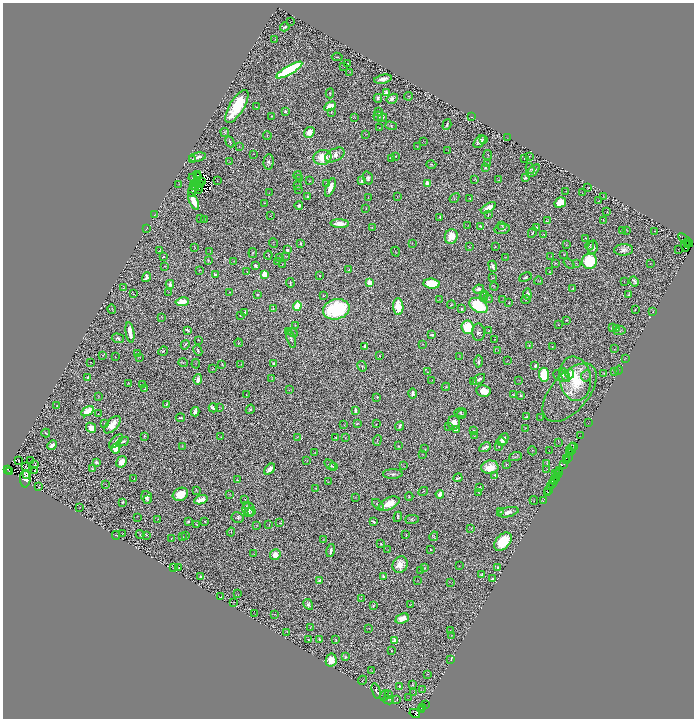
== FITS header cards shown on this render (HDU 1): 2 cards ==
NAXIS1  =                 1383
NAXIS2  =                 1432

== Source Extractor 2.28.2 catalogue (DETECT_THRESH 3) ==
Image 1383 x 1432 px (HDU 1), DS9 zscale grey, zoomed out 1/2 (1 PNG px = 2 x 2 image px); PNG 696 x 720 px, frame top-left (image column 2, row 1431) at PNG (3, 3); each listed source drawn as its Kron ellipse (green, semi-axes under 4 px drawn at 4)
Background 0.703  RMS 0.026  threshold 0.077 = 3 sigma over >= 5 px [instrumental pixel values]
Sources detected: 706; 130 cannot appear on this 1/2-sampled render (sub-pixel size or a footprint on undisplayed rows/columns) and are neither listed nor drawn; of the other 576, the 500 brightest by FLUX_AUTO listed and drawn (76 fainter detections omitted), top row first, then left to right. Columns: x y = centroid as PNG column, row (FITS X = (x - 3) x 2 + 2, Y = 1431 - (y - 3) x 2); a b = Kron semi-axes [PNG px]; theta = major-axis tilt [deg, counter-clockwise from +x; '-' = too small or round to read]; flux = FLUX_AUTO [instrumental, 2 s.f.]
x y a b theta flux
290 22 2 1 - 1.6
285 27 5 2 - 11
275 39 3 2 - 1.8
337 57 5 2 - 5.1
348 64 2 2 - 2.8
344 66 2 1 - 1.7
289 70 15 4 30 940
350 72 2 1 - 1.7
383 79 9 3 12 38
330 93 5 3 - 4.5
386 93 3 3 - 57
408 96 4 2 - 2.8
378 98 4 4 - 14
392 99 6 4 32 22
237 106 19 7 59 320
330 106 6 4 27 98
256 107 4 2 - 4.8
285 112 4 3 - 10
331 112 2 1 - 3
379 112 2 2 - 12
272 116 2 2 - 3.3
378 116 5 4 - 10
354 117 2 1 - 1.4
471 117 2 1 - 1.6
383 118 4 2 - 5.9
447 125 5 3 - 11
391 126 6 4 -18 7.7
379 128 2 2 - 2.4
225 132 4 3 - 4.9
309 132 6 5 - 57
366 134 3 2 - 1.6
267 135 4 3 - 4.3
507 138 3 2 - 1.7
484 139 4 3 - 5.4
424 141 2 1 - 2.1
230 142 6 2 -65 6.8
480 142 7 4 47 28
417 146 2 2 - 1.8
239 147 2 2 - 1.6
448 150 3 3 - 2.3
254 154 2 2 - 1.7
335 155 10 6 28 57
488 155 5 2 - 4
395 156 2 2 - 3.2
529 156 3 1 - 3
197 157 9 4 12 25
322 157 9 7 12 120
391 158 4 2 - 9.8
193 159 4 2 - 2.6
525 159 2 2 - 2.1
230 162 2 2 - 1.7
269 162 8 5 86 17
431 164 5 2 - 4.3
488 164 3 2 - 4.4
485 168 4 3 - 8.8
530 169 5 3 - 5.6
533 171 8 4 44 18
198 175 2 1 - 1.6
298 175 4 2 - 2.6
197 177 2 1 - 2.1
193 178 4 2 - 5.7
368 178 6 5 - 16
525 178 3 3 - 11
300 179 3 2 - 3.5
474 180 2 1 - 1.5
499 180 2 1 - 1.4
202 181 2 1 - 4.8
217 181 2 1 - 1.8
309 181 2 1 - 2.7
362 181 3 3 - 15
197 183 2 1 - 3.8
326 183 3 1 - 1.5
179 184 2 1 - 1.4
427 184 2 2 - 120
200 185 4 3 - 3.2
193 186 4 2 - 1.7
297 186 3 2 - 4
196 187 2 1 - 4.1
199 187 2 1 - 5
330 187 10 4 68 60
588 187 2 1 - 1.8
199 189 3 2 - 9.9
298 189 2 1 - 2.1
192 191 6 3 66 5.3
566 191 2 1 - 1.6
269 193 2 1 - 1.9
582 193 2 2 - 1.7
603 196 3 1 - 1.9
308 197 4 2 - 8.3
368 197 2 1 - 1.4
397 197 3 2 - 1.9
454 198 5 3 - 5.3
469 198 2 1 - 2.1
193 201 9 4 -67 96
598 201 3 3 - 4.7
264 203 2 2 - 1.7
560 203 6 5 - 140
299 206 4 3 - 23
488 208 8 4 33 54
366 209 3 2 - 3.4
607 212 2 1 - 2.3
154 215 3 1 - 2
270 215 3 1 - 1.7
488 215 2 1 - 2.9
440 217 3 2 - 9.5
200 219 4 1 - 2.1
205 219 3 2 - 2.2
604 220 2 2 - 2.6
547 221 3 2 - 4.5
340 224 9 4 -2 63
468 226 2 1 - 1.5
480 226 4 3 - 10
502 226 4 3 - 4.4
372 227 3 2 - 2.4
537 227 2 2 - 9.7
146 228 3 1 - 1.7
502 229 7 5 9 13
622 230 3 2 - 1.8
627 230 3 2 - 1.9
655 231 2 2 - 5.5
532 232 5 2 - 5.6
544 235 3 2 - 3.8
451 236 7 6 - 85
586 238 3 2 - 2.7
685 240 9 4 -42 470
274 243 5 1 - 2
301 243 3 2 - 5.2
412 243 2 1 - 1.8
688 244 3 1 - 570
689 244 3 1 - 340
566 245 2 1 - 1.9
685 245 6 2 -90 940
590 246 5 2 - 4.2
469 247 3 1 - 2.1
495 247 2 2 - 2.2
593 247 7 5 80 30
194 248 2 1 - 1.9
678 249 2 2 - 1.7
287 250 3 2 - 15
624 250 9 5 3 29
160 251 3 2 - 2.7
210 251 4 1 - 2.2
395 252 5 1 - 2.2
253 253 5 3 - 4.9
564 254 2 1 - 2.7
268 255 4 2 - 3.1
163 256 3 2 - 5.7
285 256 3 1 - 2.2
551 256 2 2 - 1.7
505 257 2 1 - 1.7
280 258 4 2 - 3.4
208 260 3 3 - 4.1
234 261 2 1 - 2.2
277 261 3 2 - 4.5
590 261 7 7 - 280
555 263 3 2 - 3.2
576 263 4 2 - 2.2
650 263 3 2 - 1.5
282 264 2 1 - 2.7
569 264 6 1 -39 3.4
165 266 2 2 - 1.8
255 266 2 2 - 45
493 266 6 3 -69 13
199 270 2 1 - 1.7
348 270 3 2 - 5.4
247 272 3 2 - 2.6
550 272 2 2 - 4
264 274 4 3 - 71
215 275 3 2 - 11
319 275 2 2 - 3
146 277 5 4 - 25
525 277 6 4 24 9.4
492 278 3 3 - 4.3
538 281 4 2 - 2.6
634 281 5 3 - 12
370 282 3 2 - 180
624 282 4 2 - 2.8
290 283 5 2 - 6.8
170 284 4 3 - 17
432 284 8 5 -6 220
494 286 4 2 - 2.5
124 288 2 1 - 3.4
573 288 4 3 - 4.8
478 289 5 4 - 22
169 292 2 1 - 1.9
230 292 2 2 - 6
133 294 3 2 - 2.9
527 294 5 3 - 20
257 295 2 2 - 7.5
324 295 3 2 - 2.9
484 295 3 2 - 7
628 295 3 2 - 4.6
484 297 4 3 - 4.9
488 299 4 2 - 4.4
502 299 3 1 - 1.9
439 300 2 1 - 1.4
526 300 4 3 - 7.4
182 302 7 3 8 130
509 303 2 1 - 3.4
451 305 4 2 - 3.9
478 305 10 6 -33 320
297 306 5 4 - 190
398 307 8 5 -88 120
112 309 5 2 - 2.1
273 309 3 2 - 2.1
336 309 13 10 14 590
462 309 4 2 - 5.1
635 309 2 1 - 3.1
653 311 3 1 - 1.7
245 312 2 2 - 5.4
240 316 2 2 - 2
162 318 3 2 - 2.7
567 320 2 2 - 4.2
295 325 2 1 - 2.7
558 325 2 1 - 1.9
467 327 7 6 - 190
612 328 3 2 - 8.8
617 328 2 2 - 78
187 330 4 2 - 7.5
289 331 3 3 - 4.4
488 331 2 2 - 4.1
620 331 6 4 17 7.2
130 332 10 3 -81 69
478 332 8 6 -89 19
293 333 5 2 - 2.5
432 335 4 2 - 14
118 338 6 4 -17 14
291 339 9 3 -72 15
198 340 3 2 - 2.4
495 340 3 1 - 2.6
238 343 4 2 - 3.7
423 344 2 1 - 2.4
185 345 5 2 - 7.9
529 345 4 3 - 4.7
365 346 2 2 - 44
552 346 2 1 - 1.9
614 349 3 2 - 1.7
498 350 2 1 - 1.5
163 351 5 3 - 7.3
198 351 5 3 - 7.9
137 354 2 1 - 2.5
103 355 3 2 - 1.8
379 356 2 2 - 3.3
459 356 4 1 - 1.8
115 357 2 1 - 1.9
140 357 2 2 - 1.8
625 358 3 2 - 2
479 361 6 1 -89 7.7
508 361 3 2 - 2.4
90 362 2 1 - 2.4
183 363 5 3 - 6.5
196 364 5 2 - 1.9
222 364 3 2 - 4.5
241 364 2 2 - 1.6
274 364 3 2 - 9
362 366 5 4 - 6.9
535 366 2 2 - 40
213 369 2 2 - 2
619 370 4 2 - 2.4
427 372 2 1 - 2.3
615 372 2 2 - 1.8
604 373 2 1 - 2
570 374 4 3 - 40
544 375 7 5 -85 250
565 375 7 4 -62 18
561 376 8 6 -15 37
586 376 6 5 - 11
88 378 3 3 - 15
272 378 2 1 - 1.9
198 379 5 4 - 33
479 379 7 3 35 18
575 379 22 16 -82 280
432 380 3 2 - 2.3
519 380 4 2 - 2.1
473 382 2 1 - 1.8
128 383 3 2 - 1.7
143 385 3 1 - 2.6
446 387 4 3 - 5.5
144 389 3 2 - 2.7
289 390 3 2 - 2.1
483 391 7 6 - 73
413 393 5 3 - 18
570 393 35 18 49 120
246 395 3 2 - 1.7
514 395 3 1 - 3.3
521 396 3 2 - 6.8
99 397 4 3 - 2.9
377 397 3 3 - 6.1
166 404 3 2 - 6.7
57 406 2 2 - 2.2
219 407 2 2 - 1.7
213 408 5 3 - 23
250 409 5 3 - 10
355 410 4 2 - 21
88 411 7 4 31 130
195 412 5 3 - 39
460 412 6 3 3 6.1
98 414 2 1 - 1.9
462 414 4 2 - 3.3
526 417 3 3 - 7.3
541 417 3 2 - 2.3
180 418 5 2 - 11
105 423 3 2 - 3.8
454 423 7 6 - 59
588 423 2 1 - 22
344 424 4 1 - 1.5
358 424 4 2 - 4.9
376 424 2 1 - 2.9
112 425 11 5 47 73
400 426 5 3 - 15
449 427 3 3 - 3.3
91 428 5 4 - 44
525 428 4 2 - 2.2
456 429 3 3 - 36
474 430 2 2 - 6.1
46 433 4 2 - 7.3
474 435 4 2 - 3.7
144 436 4 3 - 3.8
581 436 4 1 - 61
221 437 2 2 - 3
297 437 3 2 - 1.6
336 437 2 2 - 5.2
345 438 3 2 - 1.5
503 439 6 4 62 29
377 440 5 2 - 4.7
116 441 9 3 47 17
123 441 6 3 25 10
502 442 5 3 - 8.3
558 442 3 2 - 2
52 445 5 3 - 32
182 446 2 2 - 2.4
398 446 3 2 - 3.2
499 446 2 2 - 3
485 447 6 2 29 19
574 447 2 1 - 88
572 448 5 3 - 240
115 449 4 4 - 110
425 449 3 1 - 2.8
549 450 2 1 - 2.2
532 451 4 2 - 2.2
570 451 3 1 - 91
571 452 2 1 - 79
314 453 2 1 - 1.9
423 455 3 2 - 1.7
515 457 6 3 22 7.6
568 457 3 1 - 160
566 458 3 1 - 50
18 461 3 1 - 1.9
30 461 2 1 - 1.8
307 461 2 1 - 1.5
566 461 2 2 - 44
96 462 4 3 - 12
121 462 6 5 - 58
547 463 3 2 - 2.7
35 464 4 1 - 1.7
506 464 2 2 - 5.1
330 465 7 2 -34 10
564 465 2 1 - 90
26 466 4 2 - 1.8
403 466 3 2 - 2.3
334 467 3 2 - 3.4
490 467 8 6 8 94
92 468 4 2 - 3.1
7 469 3 2 - 660
269 469 6 3 42 51
547 469 3 2 - 1.6
35 470 2 1 - 1.9
559 470 3 2 - 110
9 471 2 1 - 82
560 472 2 1 - 43
555 473 4 1 - 39
393 474 10 5 2 16
26 475 2 1 - 4
495 475 2 2 - 2.8
558 475 2 2 - 76
458 478 4 2 - 8
556 478 2 1 - 85
25 479 8 5 89 37
134 479 2 1 - 2.5
237 480 2 2 - 2.9
555 480 3 1 - 100
329 482 4 2 - 2.1
554 482 2 1 - 77
553 483 2 1 - 78
105 484 2 1 - 1.7
39 487 2 1 - 1.6
480 487 2 2 - 4.6
551 487 3 2 - 82
315 488 2 1 - 1.6
196 490 3 1 - 2.5
549 490 2 1 - 74
423 491 5 3 - 4.3
548 492 2 1 - 11
479 493 3 2 - 1.6
180 494 8 6 28 100
230 494 3 3 - 3.3
440 494 4 3 - 67
409 496 4 3 - 3.6
147 497 6 5 - 28
355 497 2 2 - 2.1
245 499 3 2 - 1.5
147 500 3 3 - 6.9
201 500 7 4 16 51
534 500 4 2 - 4.7
543 500 3 1 - 29
122 502 3 2 - 8
389 504 11 5 26 94
378 505 7 3 -43 11
247 506 4 2 - 3.5
80 508 2 1 - 2
249 510 7 6 - 20
252 511 3 2 - 16
501 511 4 2 - 3.3
249 512 5 3 - 10
508 512 11 5 13 28
138 517 3 2 - 2.9
398 517 5 3 - 6.1
238 518 6 5 - 11
158 519 2 1 - 2.2
412 519 7 4 1 9.7
373 521 3 2 - 13
188 522 3 2 - 8.5
205 522 2 1 - 2.6
280 523 3 2 - 4.7
196 524 3 3 - 3.7
256 525 3 2 - 1.8
269 525 2 1 - 2.3
470 528 4 3 - 2.9
231 532 4 2 - 3.7
122 534 2 1 - 1.5
406 534 2 1 - 1.7
116 535 4 2 - 4.4
140 535 4 2 - 3.4
146 535 3 2 - 6.4
183 536 3 2 - 1.4
186 536 3 2 - 2.1
434 536 5 3 - 3.9
171 539 2 1 - 1.8
323 539 2 1 - 2
503 542 11 7 49 210
381 544 3 2 - 3.9
431 549 3 2 - 4.8
388 550 2 1 - 1.4
330 551 7 3 77 26
254 554 2 1 - 1.8
275 555 5 5 - 59
400 565 9 7 63 60
459 566 2 1 - 1.5
498 567 3 2 - 15
174 568 3 2 - 2.7
179 568 2 2 - 1.7
425 568 2 2 - 2.6
420 570 2 1 - 2.2
482 575 4 2 - 16
201 576 2 2 - 33
383 577 2 2 - 45
493 578 4 2 - 6.9
319 581 3 3 - 18
418 581 3 2 - 1.6
450 582 3 2 - 2.1
238 594 3 1 - 1.5
220 597 2 1 - 2.4
361 599 4 2 - 1.8
233 602 2 1 - 1.8
308 604 6 4 -57 15
410 605 2 1 - 2.1
373 606 2 2 - 3.6
255 614 3 2 - 2.3
275 614 3 2 - 3.1
402 619 7 4 24 54
310 628 3 2 - 1.7
369 628 2 2 - 1.4
450 630 3 2 - 2.3
287 632 2 1 - 2
452 635 3 1 - 1.5
309 640 3 2 - 3.6
319 640 3 2 - 10
336 640 3 2 - 4.6
395 641 3 2 - 130
391 651 2 2 - 5
345 657 3 3 - 7.4
451 659 2 1 - 2.2
331 660 6 5 - 68
371 670 2 1 - 1.5
427 674 2 1 - 1.5
362 680 5 2 - 2.1
412 685 4 2 - 4.2
399 686 3 2 - 4.4
423 689 2 2 - 1.6
376 691 8 3 -73 7
414 692 3 2 - 1.9
388 694 3 1 - 1.6
384 695 6 3 71 3.3
409 698 3 2 - 2.5
388 700 5 1 - 2.5
397 700 3 2 - 1.8
425 704 3 2 - 110
422 707 2 1 - 13
421 709 3 2 - 100
415 713 5 4 - 980
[76 fainter detections neither listed nor drawn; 130 sub-pixel or undisplayed-footprint detections neither listed nor drawn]